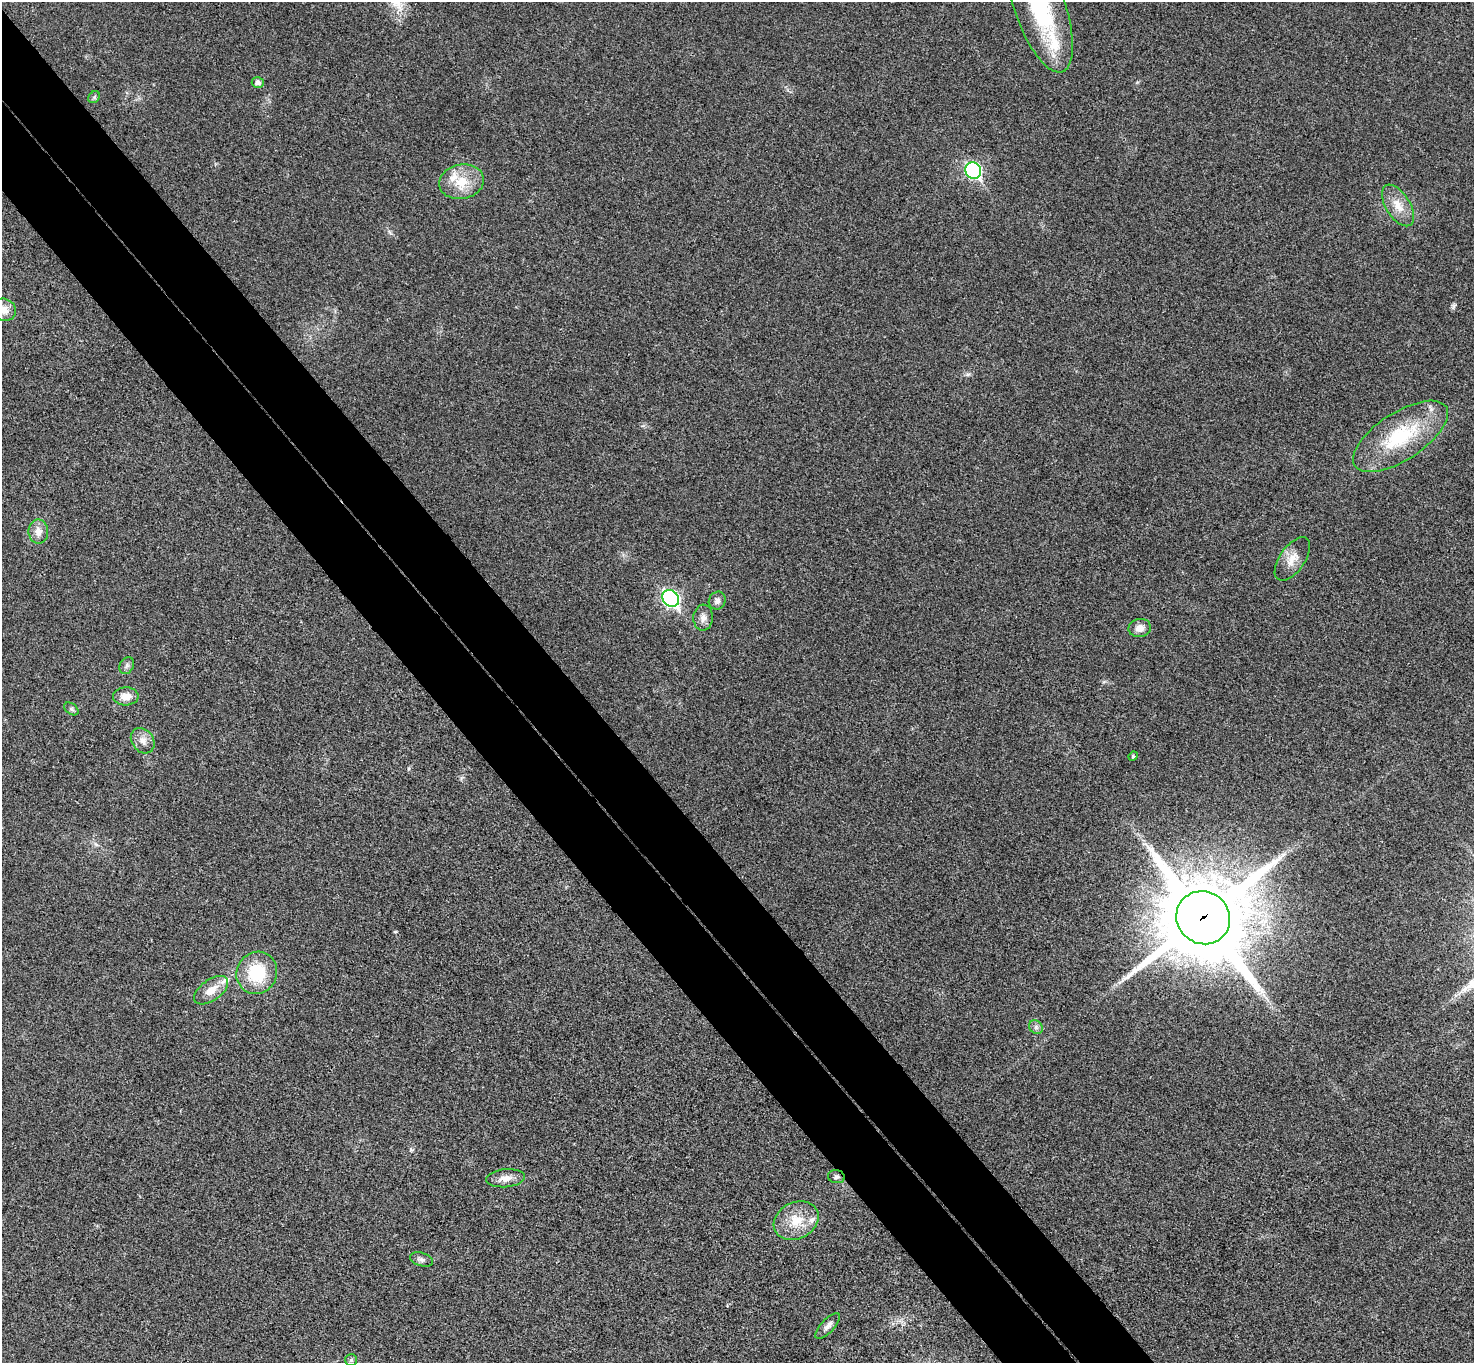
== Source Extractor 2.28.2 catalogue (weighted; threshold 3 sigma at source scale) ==
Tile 11 of 4 x 4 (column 3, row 3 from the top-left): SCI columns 2996-4467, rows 1695-3055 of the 5987 x 5973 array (HDU 1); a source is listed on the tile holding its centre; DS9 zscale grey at full resolution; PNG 1476 x 1365 px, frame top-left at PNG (2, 2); each listed source drawn as its Kron ellipse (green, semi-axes under 4 px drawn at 4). Shown black and unused: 9% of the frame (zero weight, under 3 of 4 exposures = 6% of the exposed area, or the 3 px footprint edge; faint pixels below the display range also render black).
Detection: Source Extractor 2.28.2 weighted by HDU 2 'WHT'; one run over the whole footprint, this tile lists its part. Background 0.0245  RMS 0.0061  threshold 0.0275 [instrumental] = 3 sigma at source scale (4.5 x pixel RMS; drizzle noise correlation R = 1.50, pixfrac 1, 0.05/0.05 arcsec/px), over >= 5 px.
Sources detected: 33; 4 inside a brighter listed object's ellipse — not listed separately; the other 29 listed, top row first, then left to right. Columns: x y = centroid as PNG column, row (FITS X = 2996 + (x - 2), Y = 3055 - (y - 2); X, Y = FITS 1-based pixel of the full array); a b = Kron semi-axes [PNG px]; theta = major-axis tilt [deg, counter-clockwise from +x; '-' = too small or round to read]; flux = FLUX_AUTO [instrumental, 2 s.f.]
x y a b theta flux
1040 7 69 25 -71 76
258 82 6 5 - 2.4
94 97 6 5 - 1.1
973 171 8 7 - 120
461 182 22 17 11 15
1398 205 23 12 -58 9.6
4 310 12 11 - 5.9
1400 436 54 23 33 46
38 531 12 10 -87 4.9
1292 559 25 12 55 8.1
671 598 9 7 -47 150
717 601 9 8 - 2.7
703 618 13 9 86 3.7
1140 628 11 9 13 4.9
127 666 9 6 65 1.9
126 696 13 9 2 5.8
71 709 8 5 -36 1.2
143 741 14 10 -53 5
1133 756 5 4 - 0.83
1203 918 27 26 - 8700
257 973 21 20 - 29
211 990 19 10 36 8.4
1036 1027 7 6 - 1.8
836 1177 8 6 -10 1.5
505 1178 19 9 5 5.7
796 1221 23 18 27 15
421 1259 12 6 -17 2.4
828 1326 16 6 46 3.2
351 1360 6 6 - 1.1
Overlapping masked pixels (flux is a lower limit): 2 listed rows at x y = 1203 918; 836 1177
Isophote crosses this tile's border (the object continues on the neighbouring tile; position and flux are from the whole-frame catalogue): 2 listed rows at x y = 1040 7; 4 310
Unlisted compact peaks at least as high as the median listed source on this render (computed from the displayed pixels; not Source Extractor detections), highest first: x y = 1454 306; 395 932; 968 374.